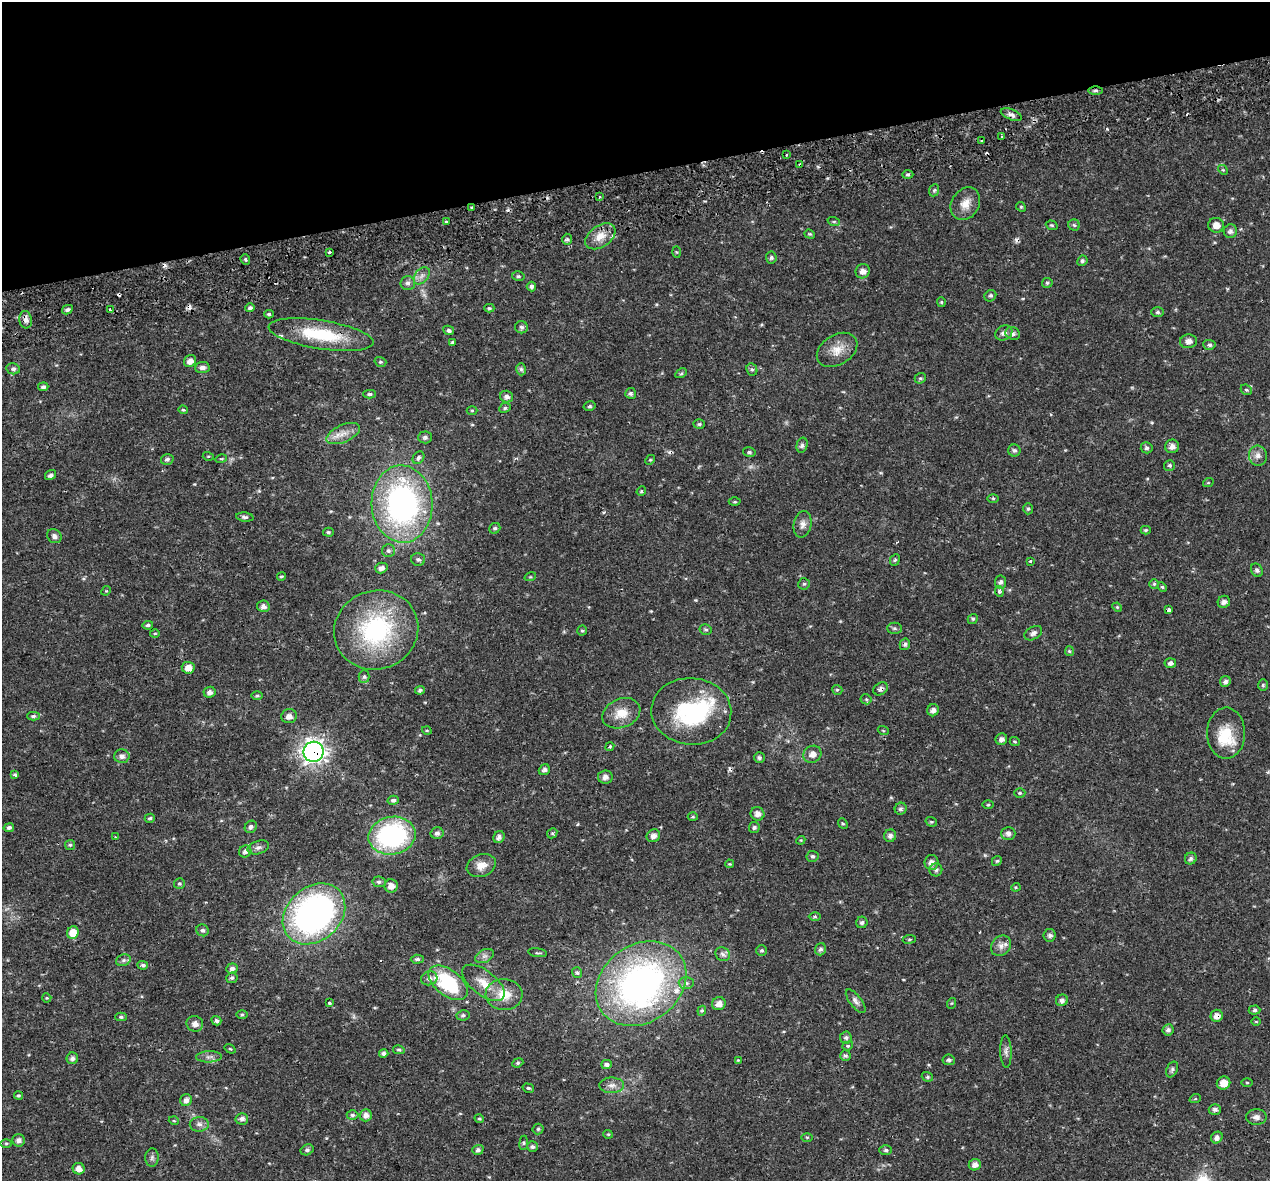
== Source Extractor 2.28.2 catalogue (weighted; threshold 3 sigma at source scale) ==
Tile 3 of 4 x 4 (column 3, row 1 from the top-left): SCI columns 2587-3854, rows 3698-4876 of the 5174 x 4987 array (HDU 1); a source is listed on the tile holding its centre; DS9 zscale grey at full resolution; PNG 1272 x 1183 px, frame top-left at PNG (2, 2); each listed source drawn as its Kron ellipse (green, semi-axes under 4 px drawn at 4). Shown black and unused: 15% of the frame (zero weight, under 2 of 3 exposures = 5% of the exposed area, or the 3 px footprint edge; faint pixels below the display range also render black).
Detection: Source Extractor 2.28.2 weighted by HDU 2 'WHT'; one run over the whole footprint, this tile lists its part. Background 0.0266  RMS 0.0031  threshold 0.0138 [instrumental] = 3 sigma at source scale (4.5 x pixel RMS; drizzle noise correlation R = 1.50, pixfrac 1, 0.0396/0.0396 arcsec/px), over >= 5 px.
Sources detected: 290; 3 inside a brighter object's white glare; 11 cosmic-ray / hot-pixel residue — neither listed nor drawn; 3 inside a brighter listed object's ellipse — not listed separately; the other 273 listed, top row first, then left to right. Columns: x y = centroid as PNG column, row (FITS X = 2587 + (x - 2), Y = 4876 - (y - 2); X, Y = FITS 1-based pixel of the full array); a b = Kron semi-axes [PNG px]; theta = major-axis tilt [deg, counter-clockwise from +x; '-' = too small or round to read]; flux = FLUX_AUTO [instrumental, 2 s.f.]
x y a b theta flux
1096 90 7 3 0 0.6
1011 114 11 5 -22 1.1
1002 137 3 3 - 1
982 141 3 2 - 0.61
786 155 3 2 - 0.54
800 165 3 3 - 0.96
1223 170 5 4 - 0.37
908 174 5 4 - 0.56
934 190 6 5 - 0.51
600 197 3 3 - 0.33
965 204 17 13 58 3.6
472 207 3 3 - 0.75
1021 207 5 4 - 0.37
446 221 3 3 - 0.69
834 222 6 4 -18 0.39
1052 225 6 4 -20 0.42
1074 225 6 5 - 0.51
1216 225 8 7 - 2.1
1230 231 7 6 - 0.98
810 234 5 4 - 0.42
600 236 17 10 34 3.8
567 239 5 4 - 0.61
329 252 3 3 - 1.3
676 252 5 3 - 0.33
771 258 6 5 - 0.62
245 259 5 4 - 0.6
1082 261 5 4 - 0.59
863 271 7 6 - 1.6
422 276 10 6 51 1.4
518 276 6 5 - 0.5
408 283 7 7 - 0.96
1047 283 5 5 - 0.53
531 286 5 5 - 0.75
990 296 6 5 - 0.52
941 302 5 4 - 0.36
250 308 4 4 - 0.68
489 308 5 4 - 0.42
67 310 6 4 29 0.78
110 310 3 3 - 0.76
1157 312 6 5 - 0.58
269 314 4 4 - 0.5
26 320 8 6 -83 1.5
521 327 6 6 - 0.73
449 330 5 4 - 0.69
1004 333 9 7 30 1.4
1013 334 7 6 - 0.88
321 335 53 14 -9 17
1188 341 8 7 - 1.4
452 342 4 4 - 0.61
1209 345 6 5 - 0.69
837 350 22 15 32 4.5
190 361 6 5 - 1.7
380 362 6 4 -18 0.45
202 368 7 5 5 1.3
13 369 7 5 -10 0.83
521 369 6 5 - 0.67
752 369 6 5 - 0.57
681 373 6 4 29 0.47
920 378 6 5 - 0.5
43 387 5 4 - 0.8
1246 390 6 5 - 0.48
631 393 5 5 - 0.65
370 394 6 4 0 0.58
506 397 6 6 - 1.1
590 406 6 5 - 0.55
505 408 6 4 25 0.55
183 410 5 3 - 0.43
472 410 5 3 - 0.31
699 424 6 5 - 0.55
343 433 18 8 24 2.9
425 437 7 6 - 0.8
802 445 8 5 76 0.81
1172 446 7 6 - 1.4
1147 448 6 5 - 0.67
1014 450 6 6 - 0.7
749 452 6 5 - 0.54
208 456 5 3 - 0.29
1258 456 10 9 - 1.7
418 458 7 5 56 0.81
167 459 6 5 - 0.73
221 459 5 3 - 0.33
650 460 5 4 - 0.34
1169 465 5 5 - 0.57
50 475 6 5 - 0.9
1208 483 5 3 - 0.28
641 491 5 4 - 0.43
993 498 6 4 -1 0.39
735 502 6 3 -1 0.36
402 504 39 30 -88 74
1028 509 5 4 - 0.5
245 517 9 4 -5 0.78
803 524 13 8 78 1.7
495 528 6 5 - 0.6
1146 530 5 4 - 0.41
328 532 5 4 - 0.43
54 536 7 6 - 1.1
388 551 6 6 - 0.73
418 559 7 6 - 0.68
895 560 6 4 67 0.47
1030 561 3 3 - 0.41
381 568 6 5 - 1.2
1257 570 7 5 -62 0.72
281 576 4 4 - 0.4
530 577 6 3 17 0.3
1000 582 6 6 - 0.8
804 584 6 5 - 0.52
1154 584 5 5 - 0.46
1162 587 5 4 - 0.37
106 591 5 4 - 0.25
999 591 5 4 - 0.74
1224 602 6 6 - 1.2
263 606 6 6 - 1.2
1117 607 5 4 - 0.38
1169 610 4 3 - 1
973 619 5 4 - 0.49
148 625 5 4 - 0.62
894 628 7 5 -1 0.6
376 630 42 39 21 40
706 630 6 5 - 0.53
582 631 5 4 - 0.4
155 633 5 3 - 0.33
1033 633 9 6 30 1
905 644 6 5 - 0.72
1069 651 5 4 - 0.38
1170 663 6 5 - 1.1
188 668 6 6 - 2.3
364 677 6 5 - 0.65
1225 681 5 5 - 1
1263 685 6 5 - 0.53
881 689 7 6 - 0.9
420 690 5 4 - 0.66
837 690 5 4 - 0.43
210 692 6 5 - 1.2
257 696 6 4 1 0.41
866 699 5 5 - 0.41
933 710 6 5 - 1.2
691 711 40 33 -5 31
621 713 19 14 23 5.2
33 716 6 4 2 0.59
289 716 8 7 - 1.5
883 730 5 3 - 0.33
427 731 5 3 - 0.3
1226 733 25 19 90 8.3
1001 739 6 5 - 1.2
1015 742 5 3 - 0.31
610 747 5 4 - 0.42
313 752 10 10 - 170
812 754 9 8 - 2
122 756 7 6 - 1.3
759 758 5 5 - 0.68
544 770 6 5 - 0.88
15 775 3 3 - 3.1
605 777 7 6 - 1.4
1020 793 5 4 - 0.43
393 800 5 4 - 0.79
988 805 6 3 1 0.32
901 809 6 5 - 0.69
757 814 7 6 - 1.5
693 817 5 3 - 0.32
150 818 5 4 - 0.52
931 822 6 4 -19 0.43
843 824 5 4 - 0.4
251 827 6 5 - 0.86
754 827 5 5 - 0.64
9 828 5 4 - 0.67
437 833 6 6 - 0.96
552 833 5 4 - 0.48
1008 833 7 6 - 1.2
392 836 24 19 11 44
653 836 7 6 - 1.3
890 836 6 6 - 1.1
115 837 2 2 - 0.27
499 837 6 5 - 1.2
801 840 4 3 - 0.26
70 845 5 5 - 0.47
258 847 11 6 17 1.2
245 851 6 5 - 1
813 856 6 5 - 0.65
1191 858 6 5 - 0.89
997 861 5 4 - 0.42
932 862 7 7 - 1.6
729 864 4 4 - 0.28
481 865 15 11 22 3.2
936 870 6 6 - 0.76
379 882 6 5 - 0.7
179 884 5 5 - 0.46
391 886 6 6 - 1.8
1016 887 4 4 - 0.33
314 914 34 27 42 110
815 916 6 4 -1 0.39
862 922 6 5 - 0.71
203 930 6 6 - 0.76
73 933 6 6 - 3.8
1050 935 6 6 - 0.9
909 939 6 3 8 0.37
1001 946 11 9 49 1.8
820 949 6 5 - 0.95
762 950 5 5 - 0.53
538 953 9 3 -9 0.42
723 954 7 6 - 1.1
484 956 10 6 26 1.1
417 959 6 4 5 0.72
123 960 7 5 21 0.73
143 965 5 4 - 0.62
232 969 6 5 - 0.94
577 973 5 4 - 0.55
232 978 5 5 - 0.59
429 978 8 7 - 1.2
448 983 23 13 -38 22
483 983 25 12 -38 5.1
686 983 7 6 - 0.9
641 984 48 38 36 110
504 994 18 15 -3 6.4
47 998 4 4 - 0.33
1062 1000 6 5 - 0.98
856 1001 14 6 -52 1.2
329 1003 3 3 - 2.8
952 1003 5 3 - 0.29
719 1004 7 6 - 1.9
1254 1010 6 4 2 0.59
702 1011 5 4 - 0.42
242 1015 6 4 1 0.41
463 1015 6 5 - 0.68
1217 1016 6 6 - 1.7
121 1017 5 4 - 0.52
216 1021 5 4 - 0.72
1256 1022 5 3 - 0.23
195 1024 8 8 - 1.8
1168 1030 6 5 - 0.87
846 1038 6 6 - 0.78
848 1046 5 4 - 0.42
230 1049 6 3 -35 0.29
399 1050 6 4 -13 0.46
1006 1051 16 5 -88 1.2
384 1053 4 4 - 0.82
845 1055 5 5 - 0.65
209 1057 13 5 2 1.2
72 1058 6 6 - 1
738 1060 4 3 - 0.24
949 1060 6 5 - 0.62
518 1063 6 4 22 0.44
606 1064 5 4 - 0.84
1172 1069 8 5 63 0.74
927 1077 6 4 -20 0.46
1224 1083 7 6 - 2.8
1247 1083 5 3 - 0.32
612 1085 12 8 1 1.6
528 1088 6 4 -15 0.5
18 1096 4 4 - 0.44
1195 1099 6 3 18 0.34
186 1100 6 5 - 1.3
1215 1109 6 5 - 0.8
352 1115 6 4 0 0.59
366 1115 6 6 - 1.4
1256 1117 10 8 -1 1.5
242 1119 6 6 - 1.2
479 1119 5 4 - 0.39
174 1121 5 3 - 0.25
199 1124 9 7 1 1.3
538 1129 5 5 - 0.51
608 1134 5 4 - 0.32
807 1137 5 3 - 0.31
1217 1137 6 5 - 1.3
19 1140 6 6 - 1.3
6 1143 6 4 0 0.42
524 1143 7 4 82 0.47
532 1147 5 5 - 0.69
307 1150 7 5 27 0.71
478 1150 6 5 - 0.77
886 1150 6 5 - 0.6
152 1158 9 6 88 0.85
975 1165 6 5 - 1.4
79 1169 6 5 - 1.9
Overlapping masked pixels (flux is a lower limit): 8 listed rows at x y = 1096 90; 800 165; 472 207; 26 320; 321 335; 881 689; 313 752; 1217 1016